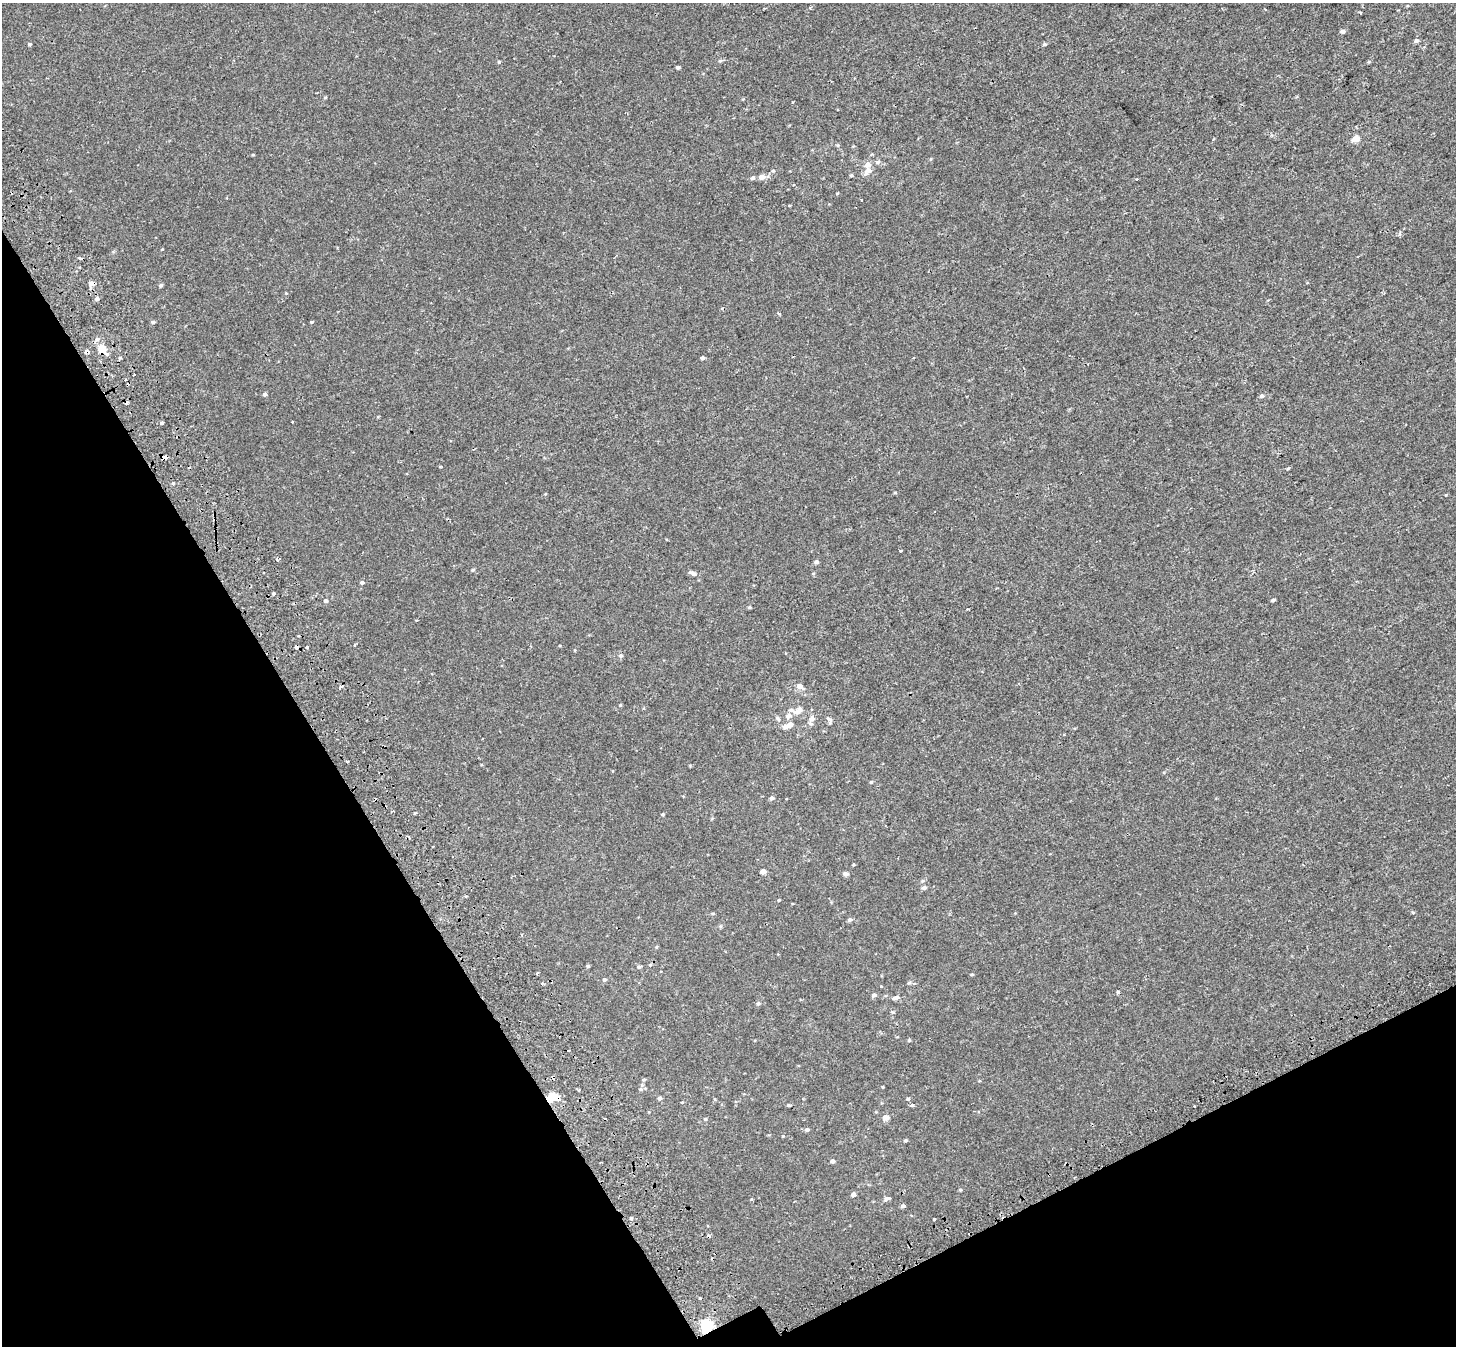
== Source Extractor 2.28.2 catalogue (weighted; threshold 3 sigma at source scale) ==
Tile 14 of 4 x 4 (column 2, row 4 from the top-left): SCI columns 1546-2999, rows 260-1603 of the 5984 x 5853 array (HDU 1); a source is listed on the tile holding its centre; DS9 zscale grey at full resolution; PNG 1458 x 1348 px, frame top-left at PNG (2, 3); no overlay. Shown black and unused: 27% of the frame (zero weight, under 2 of 3 exposures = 5% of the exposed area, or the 3 px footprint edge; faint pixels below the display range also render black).
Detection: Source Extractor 2.28.2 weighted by HDU 2 'WHT'; one run over the whole footprint, this tile lists its part. Background 0.00134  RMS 0.0026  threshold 0.0118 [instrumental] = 3 sigma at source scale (4.5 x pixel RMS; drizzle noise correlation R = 1.50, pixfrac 1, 0.0396/0.0396 arcsec/px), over >= 5 px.
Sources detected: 125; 16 cosmic-ray / hot-pixel residue — not listed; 5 inside a brighter listed object's ellipse — not listed separately; the other 104 listed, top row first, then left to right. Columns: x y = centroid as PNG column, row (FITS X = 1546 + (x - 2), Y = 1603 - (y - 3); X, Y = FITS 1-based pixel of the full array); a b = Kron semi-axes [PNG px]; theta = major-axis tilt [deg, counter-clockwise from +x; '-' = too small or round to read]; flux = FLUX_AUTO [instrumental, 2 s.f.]
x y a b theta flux
1360 12 3 3 - 0.27
1342 31 5 4 - 0.65
1416 41 6 5 - 0.55
30 44 4 3 - 0.32
1044 44 5 4 - 0.32
720 61 5 5 - 0.33
499 62 4 3 - 0.3
678 67 4 3 - 0.44
1355 139 5 4 - 3.4
253 155 5 3 - 0.19
931 159 5 3 - 0.21
878 162 6 5 - 0.54
773 171 4 4 - 0.28
868 171 13 7 43 1.4
851 175 4 4 - 0.32
761 177 5 5 - 1.7
753 178 5 5 - 0.57
162 249 4 3 - 0.18
80 258 4 4 - 0.31
92 283 5 4 - 1.9
161 285 5 4 - 0.53
97 299 5 4 - 0.61
778 313 4 3 - 0.36
153 322 5 4 - 0.36
312 322 4 3 - 0.29
97 339 5 5 - 0.52
102 348 6 5 - 4.8
87 351 4 3 - 1.4
702 358 4 4 - 0.46
125 380 3 2 - 0.19
265 394 4 4 - 0.56
1262 396 5 5 - 0.45
162 422 3 3 - 1.8
293 422 3 2 - 0.18
164 457 7 5 -8 1.2
1288 468 5 3 - 0.24
173 483 4 4 - 0.39
1446 495 4 2 - 0.15
900 551 3 3 - 0.44
277 560 5 3 - 0.75
816 562 5 5 - 0.58
473 570 5 4 - 0.26
694 574 9 6 -23 0.75
362 582 5 4 - 0.44
273 593 3 3 - 0.34
1273 600 4 3 - 0.43
325 601 5 4 - 0.53
749 607 4 3 - 0.34
296 647 3 3 - 1.7
307 647 3 3 - 0.88
621 656 6 5 - 0.48
800 686 7 5 -20 1.3
340 687 5 3 - 3.1
620 705 4 4 - 0.25
797 712 9 7 19 1.2
788 716 8 6 33 0.9
777 718 7 5 -18 0.44
811 719 7 6 - 0.99
829 720 11 5 -66 0.59
790 724 8 6 33 1.1
871 782 4 4 - 0.25
772 798 5 5 - 0.56
415 813 5 3 - 0.27
662 814 4 4 - 0.23
853 865 4 3 - 0.22
763 871 5 4 - 1.4
845 874 6 4 8 0.8
924 888 5 4 - 0.64
779 900 4 3 - 0.23
1413 912 5 4 - 0.33
713 913 5 3 - 0.22
849 920 5 5 - 0.53
650 965 4 4 - 0.28
588 966 3 3 - 0.33
639 967 6 4 1 0.39
972 974 4 4 - 0.23
604 979 5 5 - 0.36
909 983 5 4 - 0.32
1118 992 4 4 - 0.46
874 995 6 5 - 0.59
896 997 8 5 14 0.86
758 1003 5 5 - 0.36
909 1040 5 4 - 0.25
644 1079 5 4 - 0.3
641 1089 6 5 - 0.45
552 1097 10 6 7 6.1
660 1098 4 4 - 0.51
908 1099 4 4 - 0.44
912 1105 5 4 - 0.38
886 1117 6 5 - 1.5
705 1119 4 4 - 0.28
807 1129 5 5 - 0.48
783 1136 4 3 - 0.17
905 1140 4 3 - 0.33
832 1161 5 5 - 0.52
960 1190 4 4 - 0.24
853 1195 5 4 - 0.74
887 1198 9 5 13 0.56
751 1200 3 3 - 0.41
903 1206 5 4 - 0.48
631 1218 5 3 - 0.24
934 1219 3 3 - 0.31
700 1298 3 3 - 1.5
706 1326 6 6 - 33
Overlapping masked pixels (flux is a lower limit): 7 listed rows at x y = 92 283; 102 348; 87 351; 164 457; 296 647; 552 1097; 706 1326